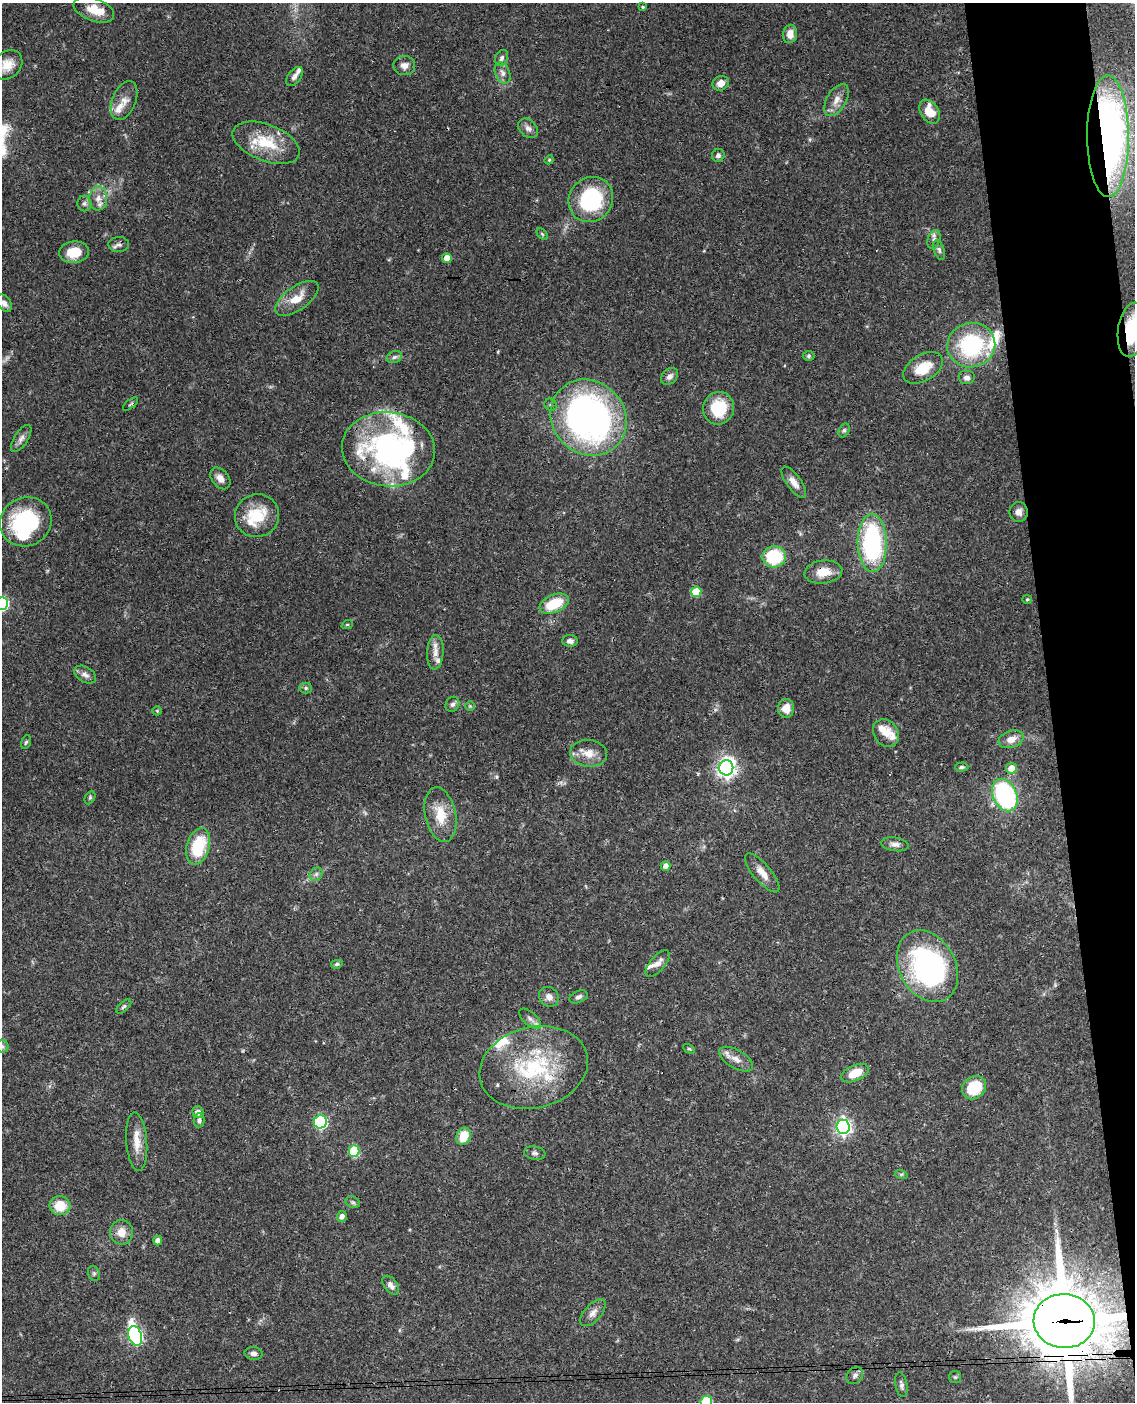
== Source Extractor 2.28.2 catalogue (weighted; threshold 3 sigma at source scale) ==
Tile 6 of 4 x 3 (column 2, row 2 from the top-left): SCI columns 1192-2324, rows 1642-3041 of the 4648 x 4580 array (HDU 1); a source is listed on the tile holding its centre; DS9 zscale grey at full resolution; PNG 1137 x 1404 px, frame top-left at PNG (2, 3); each listed source drawn as its Kron ellipse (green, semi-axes under 4 px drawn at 4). Shown black and unused: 7% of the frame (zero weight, under 3 of 4 exposures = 6% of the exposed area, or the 3 px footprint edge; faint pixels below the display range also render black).
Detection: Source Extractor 2.28.2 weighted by HDU 2 'WHT'; one run over the whole footprint, this tile lists its part. Background 0.0901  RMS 0.0036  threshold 0.0161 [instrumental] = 3 sigma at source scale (4.5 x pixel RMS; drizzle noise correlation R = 1.50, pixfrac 1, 0.05/0.05 arcsec/px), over >= 5 px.
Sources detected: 134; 1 too faint to see at this stretch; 2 inside a brighter object's white glare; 1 cosmic-ray / hot-pixel residue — neither listed nor drawn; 15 inside a brighter listed object's ellipse — not listed separately; the other 115 listed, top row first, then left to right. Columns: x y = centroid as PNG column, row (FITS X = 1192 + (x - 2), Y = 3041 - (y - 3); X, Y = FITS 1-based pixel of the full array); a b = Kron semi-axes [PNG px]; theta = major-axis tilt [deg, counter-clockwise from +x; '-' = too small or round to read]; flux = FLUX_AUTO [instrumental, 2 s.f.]
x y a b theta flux
643 7 4 3 - 0.47
94 10 21 11 -20 6.3
790 34 9 7 81 3.4
502 58 8 6 65 1.1
7 65 16 13 43 4.8
404 65 11 9 -4 2.2
503 73 11 7 -65 1.8
294 76 11 6 53 1.5
721 83 8 7 - 3.1
836 100 18 9 60 3.4
124 101 21 12 67 3.8
929 112 13 9 -58 6.5
528 128 11 8 -46 1.8
1108 136 61 21 -90 180
266 143 35 18 -21 14
718 155 6 6 - 1.2
549 160 5 3 - 0.36
98 198 12 9 85 2.8
591 200 23 21 49 30
84 204 8 7 - 1.1
542 234 7 4 -45 0.51
934 240 10 6 72 1.4
119 245 10 7 1 1.3
939 250 10 5 -72 1
74 252 15 11 6 6.9
447 258 5 4 - 3.6
297 298 25 11 35 6.3
4 303 9 6 -56 1.6
1132 330 27 13 82 20
971 345 24 22 12 36
809 356 6 5 - 0.56
394 357 8 6 21 0.98
923 368 21 13 31 8.9
670 376 10 7 43 1.6
967 378 8 7 - 1.7
131 404 9 2 39 0.43
551 405 6 6 - 0.76
718 408 16 15 - 14
588 418 40 36 -45 130
844 430 7 5 62 0.74
21 438 15 7 57 1.8
388 449 46 37 -6 80
220 478 12 8 -51 2.4
794 482 18 7 -54 2.9
1019 512 10 9 - 2
257 516 22 21 - 13
26 522 26 24 26 33
872 543 29 14 -89 51
774 557 12 10 5 18
823 572 19 11 6 5.6
696 592 5 5 - 14
1027 599 4 4 - 0.38
2 604 6 6 - 41
554 604 15 8 23 11
347 625 6 3 18 0.38
570 641 8 6 -1 1.6
435 652 17 8 86 3.1
85 675 12 7 -31 1.8
306 688 6 5 - 0.72
452 704 8 6 57 1.1
470 706 5 5 - 0.45
786 708 9 8 - 3.9
157 711 5 4 - 0.39
886 733 15 12 -55 3.3
1011 739 13 8 19 3.1
26 742 7 4 72 0.64
589 753 18 13 -8 5
962 767 7 4 1 0.62
726 768 7 7 - 180
1011 768 5 5 - 4.8
1005 795 17 11 -65 52
90 797 7 5 64 0.6
440 815 28 15 -78 8.8
895 844 14 7 -8 1.7
198 846 18 11 74 15
666 866 5 4 - 1.8
762 873 24 9 -50 4.1
316 874 7 6 - 1
337 964 6 4 11 0.63
658 964 16 7 49 2.3
927 966 38 28 -61 76
549 997 11 9 -46 2.3
579 997 9 6 24 1.1
124 1006 9 5 41 0.8
530 1019 13 6 -41 1.7
2 1046 6 6 - 0.95
689 1049 6 4 -28 0.47
736 1059 19 9 -30 3.2
534 1067 55 40 14 39
855 1073 14 8 24 6.2
974 1088 13 10 40 13
198 1112 6 5 - 1.9
199 1120 7 5 90 0.97
320 1122 6 6 - 48
843 1127 7 6 - 110
464 1136 9 7 69 7.9
137 1142 29 10 -85 5.6
354 1151 6 5 - 22
535 1153 11 6 -10 1.1
901 1174 6 4 -17 0.48
353 1202 7 5 -21 0.73
60 1206 10 9 - 7.4
342 1216 5 5 - 1.5
121 1232 12 11 - 4.1
158 1240 5 4 - 1.6
94 1273 7 6 - 0.81
391 1285 11 6 -53 1.6
593 1313 16 8 48 2.3
1064 1321 30 27 -4 3100
135 1336 10 6 -72 77
253 1353 9 6 -3 1.3
855 1376 9 7 47 1.3
955 1377 6 6 - 0.65
901 1385 12 6 -80 1.2
706 1402 6 5 - 26
Overlapping masked pixels (flux is a lower limit): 4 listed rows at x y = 1108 136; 1132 330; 823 572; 1064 1321
Isophote crosses this tile's border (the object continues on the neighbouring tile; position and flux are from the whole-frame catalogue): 5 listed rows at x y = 1132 330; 2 604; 2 1046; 1064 1321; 706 1402